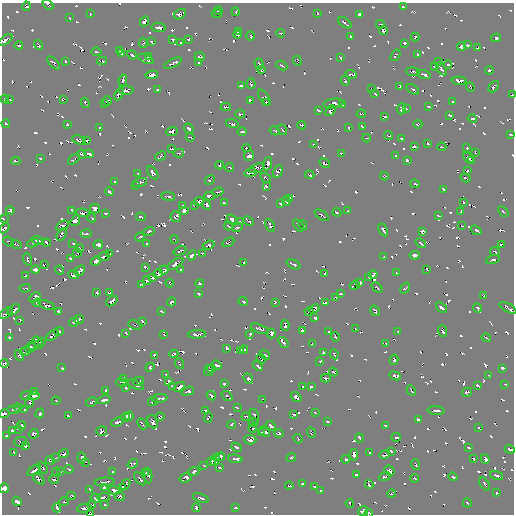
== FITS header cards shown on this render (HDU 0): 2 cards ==
NAXIS1  =                  512 / Axis length
NAXIS2  =                  512 / Axis length

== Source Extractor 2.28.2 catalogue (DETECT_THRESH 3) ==
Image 512 x 512 px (HDU 0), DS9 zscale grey, 1 PNG px = 1 image px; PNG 516 x 516 px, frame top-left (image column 1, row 512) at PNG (2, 3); each listed source drawn as its Kron ellipse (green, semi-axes under 4 px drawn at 4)
Background -4.87e-05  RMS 1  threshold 3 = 3 sigma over >= 5 px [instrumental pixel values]
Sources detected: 1007; of the 1007, the 500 brightest by FLUX_AUTO listed and drawn (507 fainter detections omitted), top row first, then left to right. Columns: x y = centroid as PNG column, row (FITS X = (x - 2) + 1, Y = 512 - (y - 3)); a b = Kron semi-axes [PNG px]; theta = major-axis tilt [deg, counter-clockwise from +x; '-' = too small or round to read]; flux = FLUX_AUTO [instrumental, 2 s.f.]
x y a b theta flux
48 4 6 3 -42 240
26 6 4 3 - 170
404 7 4 2 - 150
218 11 4 3 - 170
236 12 4 3 - 170
318 13 4 2 - 140
90 14 4 3 - 140
180 14 6 4 31 350
217 14 5 3 - 170
359 14 4 3 - 260
69 18 3 3 - 170
144 21 5 4 - 330
345 23 7 2 -35 260
380 24 4 3 - 220
159 27 7 4 -5 480
383 30 4 4 - 330
238 32 4 3 - 200
281 33 4 3 - 150
237 35 4 3 - 150
250 36 4 3 - 220
351 37 3 3 - 190
415 37 4 3 - 220
496 38 5 4 - 260
188 39 3 3 - 160
5 40 8 3 36 590
173 40 4 3 - 190
151 42 4 3 - 160
143 43 5 3 - 150
181 43 3 3 - 170
405 43 4 3 - 180
19 45 4 3 - 180
38 45 5 3 - 250
467 45 4 3 - 210
461 46 5 3 - 300
478 48 4 3 - 150
120 50 4 4 - 240
97 52 5 3 - 160
121 54 4 3 - 140
132 55 5 3 - 250
395 55 6 3 52 180
418 55 4 3 - 190
148 57 3 3 - 240
199 57 5 3 - 270
340 58 4 3 - 200
146 59 8 4 -25 310
65 61 4 3 - 160
102 61 5 2 - 150
297 61 5 4 - 210
439 62 4 3 - 160
54 63 8 3 -45 260
173 63 9 3 27 440
199 63 4 3 - 170
259 64 6 3 -73 310
282 65 6 2 -29 190
448 65 4 3 - 160
435 66 4 3 - 270
441 69 7 3 -54 360
261 70 4 3 - 160
489 70 4 3 - 210
413 72 6 3 -4 270
351 74 6 3 -19 250
424 74 7 3 -17 290
152 75 6 4 9 570
123 80 6 3 78 250
345 81 5 3 - 200
459 81 7 4 -4 410
251 83 5 3 - 230
241 86 4 3 - 180
400 86 4 3 - 180
470 87 5 3 - 140
494 87 6 3 48 250
371 89 3 2 - 150
413 89 7 2 -36 220
126 90 7 4 0 400
157 90 4 2 - 140
119 94 6 3 61 360
375 94 3 2 - 170
512 95 3 2 - 160
264 98 9 4 -59 320
5 99 4 3 - 140
63 99 4 3 - 160
10 100 4 2 - 150
107 101 4 4 - 430
250 101 4 3 - 210
266 102 3 3 - 210
452 102 4 3 - 210
85 103 5 3 - 180
105 103 4 2 - 160
333 103 10 4 9 420
342 104 3 2 - 140
226 107 5 3 - 290
428 107 3 2 - 140
406 108 3 3 - 140
401 109 5 4 - 340
319 111 4 3 - 160
331 111 6 4 48 300
240 114 4 3 - 210
361 114 5 3 - 140
450 115 3 2 - 170
385 116 4 2 - 160
472 119 5 3 - 150
6 123 4 2 - 140
67 124 3 3 - 190
232 124 6 3 -17 170
418 124 4 3 - 190
302 125 4 3 - 180
362 126 4 3 - 200
349 127 4 3 - 180
100 128 3 3 - 170
189 128 5 3 - 290
282 130 5 2 - 140
172 131 6 3 22 550
242 131 5 3 - 280
275 131 5 2 - 160
511 135 4 3 - 170
389 136 4 3 - 150
190 137 4 3 - 190
366 138 4 2 - 140
401 139 3 3 - 150
79 140 7 4 -20 350
87 141 3 3 - 190
428 143 3 3 - 230
313 144 3 3 - 140
414 147 4 3 - 190
442 147 4 3 - 160
246 148 4 3 - 200
467 148 3 3 - 150
172 149 3 2 - 180
475 152 4 3 - 180
179 153 5 3 - 190
341 153 4 3 - 150
82 154 4 3 - 240
89 154 5 4 - 410
160 156 5 3 - 200
249 156 5 5 - 390
396 156 3 3 - 140
40 158 3 3 - 140
468 158 6 3 -43 340
74 159 7 3 42 210
408 160 4 3 - 210
471 160 4 3 - 180
16 161 4 3 - 190
325 163 6 3 -30 270
268 164 7 4 70 480
220 165 4 3 - 220
229 167 4 3 - 180
257 168 8 4 19 460
467 171 4 3 - 180
278 172 6 4 61 260
138 173 3 2 - 140
153 173 7 4 -56 430
250 173 6 3 11 360
309 175 5 3 - 190
384 176 4 3 - 190
266 178 6 3 -34 160
465 178 5 2 - 170
210 180 5 3 - 180
115 182 3 3 - 150
140 183 8 3 17 220
415 184 5 3 - 180
135 185 3 3 - 150
266 186 3 3 - 160
443 189 4 3 - 160
109 192 4 2 - 170
218 192 6 3 16 230
168 196 7 3 -7 280
209 196 5 4 - 400
290 198 3 3 - 180
199 201 5 4 - 320
286 201 4 3 - 200
464 202 3 3 - 170
224 203 4 3 - 210
281 204 3 3 - 170
194 205 3 3 - 180
207 205 5 3 - 320
183 206 4 3 - 160
95 208 5 5 - 380
10 210 4 3 - 240
72 210 4 3 - 230
184 211 4 4 - 290
348 211 3 2 - 150
503 211 6 2 -44 180
337 212 4 3 - 140
461 212 4 3 - 150
83 213 7 4 -6 390
105 213 4 3 - 190
322 215 8 2 -33 250
438 216 4 2 - 150
141 217 5 3 - 230
176 217 5 5 - 310
3 218 3 2 - 150
92 218 4 3 - 170
232 219 5 4 - 280
75 221 6 4 51 460
249 221 6 2 -40 200
240 222 3 3 - 140
270 225 7 3 -62 290
298 225 7 3 -54 360
303 225 5 3 - 190
62 226 7 4 28 390
228 226 4 2 - 190
462 226 4 3 - 140
4 228 6 3 42 300
237 228 5 3 - 250
383 230 7 3 -62 310
476 230 6 3 -36 310
149 231 6 3 18 280
423 231 4 4 - 240
62 234 7 3 60 250
86 234 5 3 - 240
140 237 5 3 - 170
174 240 4 2 - 150
37 241 6 3 -12 380
9 242 6 2 -37 170
228 242 6 3 30 200
33 243 6 2 10 150
46 243 4 2 - 160
147 243 3 3 - 180
421 243 6 2 -38 190
16 244 5 3 - 170
73 244 4 3 - 160
98 245 5 4 - 310
209 245 6 3 22 490
501 245 4 3 - 230
79 248 4 3 - 200
180 251 7 3 25 220
495 252 5 2 - 160
77 253 5 3 - 160
202 253 3 2 - 140
110 254 4 2 - 140
192 255 5 3 - 310
415 255 5 3 - 370
104 256 6 3 21 260
384 257 3 3 - 230
28 259 6 3 -70 190
70 259 4 3 - 200
493 260 7 3 17 310
96 261 5 4 - 410
244 262 3 3 - 180
175 264 9 3 32 510
293 264 7 3 -25 270
44 265 4 3 - 140
145 267 4 3 - 220
427 269 3 3 - 170
35 270 4 4 - 300
60 270 4 2 - 160
164 270 4 4 - 270
181 270 3 3 - 140
80 271 6 3 45 410
325 273 3 3 - 140
396 273 4 2 - 150
158 274 4 4 - 280
373 274 4 3 - 210
73 275 5 4 - 380
26 276 4 3 - 260
369 277 4 2 - 150
152 278 3 3 - 150
147 281 4 3 - 220
360 282 4 3 - 170
170 283 4 3 - 150
200 283 4 3 - 150
141 284 3 3 - 150
355 285 5 3 - 150
25 288 5 3 - 200
377 288 6 3 -40 260
405 288 6 3 53 220
96 293 4 3 - 220
109 293 4 3 - 200
198 294 3 3 - 200
341 294 3 3 - 180
484 296 4 3 - 200
35 297 6 3 30 350
336 298 4 3 - 150
112 301 6 3 38 430
243 301 5 3 - 230
172 302 4 3 - 280
275 302 4 3 - 160
37 303 4 3 - 180
325 303 4 3 - 240
47 305 9 4 -21 340
441 308 6 3 -39 310
478 308 5 3 - 190
508 308 9 3 -29 430
314 309 5 4 - 370
14 310 7 4 41 440
58 311 4 3 - 190
161 311 4 3 - 200
309 311 4 3 - 350
375 311 5 3 - 280
6 313 8 4 39 420
315 318 3 3 - 230
79 319 5 3 - 280
20 320 4 3 - 200
142 321 4 3 - 140
74 322 5 3 - 300
135 325 7 2 -24 180
285 325 5 3 - 340
260 329 9 3 -21 260
355 329 3 3 - 170
302 330 4 4 - 230
59 331 5 3 - 210
443 331 6 3 -69 310
329 332 3 3 - 170
398 332 3 2 - 140
126 333 3 3 - 190
271 333 5 3 - 360
164 334 4 2 - 180
197 334 9 3 5 450
250 334 4 3 - 190
53 335 7 3 38 410
9 337 3 3 - 170
335 337 5 3 - 160
486 338 5 2 - 160
41 341 4 3 - 230
38 342 7 2 -56 190
283 342 6 3 -52 230
386 343 4 3 - 170
312 344 4 3 - 150
34 345 5 2 - 270
30 347 6 3 49 330
227 348 4 3 - 260
244 350 4 3 - 220
25 351 5 4 - 250
241 351 4 3 - 250
324 352 4 3 - 190
174 354 4 3 - 200
334 354 5 2 - 170
154 355 4 3 - 150
265 355 5 3 - 210
19 356 5 3 - 280
261 359 5 2 - 140
394 360 5 3 - 250
320 361 3 3 - 150
4 363 4 3 - 160
180 364 5 2 - 160
217 365 5 3 - 250
258 366 5 2 - 150
150 367 5 3 - 190
62 368 3 3 - 170
211 368 4 3 - 180
503 368 4 3 - 290
209 370 5 3 - 190
333 372 5 3 - 150
166 375 3 3 - 160
395 376 6 4 -23 320
489 376 3 2 - 140
124 378 3 3 - 150
326 378 5 3 - 200
248 379 5 4 - 310
138 381 5 3 - 180
169 381 4 3 - 270
122 382 5 3 - 200
224 384 3 3 - 200
505 384 3 2 - 140
136 385 8 3 -24 330
172 386 3 3 - 170
311 386 4 3 - 180
477 386 4 3 - 160
179 387 6 3 37 460
303 387 3 3 - 160
126 388 4 3 - 240
411 390 5 2 - 160
106 391 4 3 - 190
188 391 6 3 17 260
35 392 4 3 - 160
467 392 5 3 - 330
26 396 5 3 - 170
34 396 6 3 6 390
211 396 5 3 - 320
227 396 6 3 -39 180
296 397 6 4 -41 400
160 398 8 3 8 400
263 399 3 2 - 140
104 400 6 3 14 410
56 401 4 2 - 160
153 401 5 3 - 230
91 402 6 3 29 250
30 403 5 3 - 150
18 407 4 2 - 170
237 407 4 3 - 150
14 409 6 3 0 240
25 410 3 3 - 170
436 410 8 3 -4 320
206 411 3 3 - 140
40 413 5 3 - 260
315 413 4 3 - 170
4 414 5 3 - 380
294 414 4 3 - 190
68 416 3 3 - 180
129 416 4 4 - 270
254 416 7 3 -71 330
125 417 4 3 - 260
160 417 4 3 - 260
246 417 4 3 - 160
208 418 5 3 - 230
418 420 4 4 - 280
327 421 4 3 - 220
117 422 6 3 22 380
153 422 7 5 -68 390
253 422 5 4 - 330
142 424 6 2 -49 250
232 424 4 3 - 150
385 425 3 3 - 160
21 426 4 4 - 330
271 426 6 3 -43 290
252 428 4 3 - 210
479 428 3 3 - 140
19 429 4 3 - 190
12 431 3 3 - 140
102 431 5 5 - 430
264 432 6 3 -35 260
311 432 5 2 - 170
262 433 4 3 - 240
34 434 5 4 - 350
279 434 5 3 - 210
6 436 4 3 - 150
396 437 5 3 - 150
359 438 4 3 - 210
298 439 5 3 - 170
250 440 6 5 - 510
21 442 6 5 - 330
25 446 4 3 - 270
236 447 5 3 - 290
469 448 3 3 - 150
510 449 5 3 - 250
391 451 4 3 - 220
13 452 3 3 - 150
370 453 3 3 - 150
64 454 5 3 - 240
354 455 6 3 85 360
385 455 5 3 - 280
221 457 4 3 - 260
291 457 5 3 - 250
56 458 4 3 - 160
82 458 5 4 - 350
216 458 4 3 - 160
235 459 7 3 -6 290
346 459 4 3 - 170
473 459 3 3 - 160
485 459 4 4 - 270
50 460 4 3 - 230
211 461 4 3 - 240
215 461 4 3 - 200
85 462 4 2 - 140
133 464 6 4 36 170
416 464 5 2 - 160
204 466 3 2 - 140
42 468 6 3 -53 180
219 468 3 3 - 150
69 469 5 3 - 200
34 470 8 3 36 430
60 471 4 3 - 180
194 471 6 3 22 280
389 471 5 4 - 360
56 472 4 3 - 180
113 472 3 3 - 170
145 473 4 2 - 160
356 474 4 3 - 200
497 475 6 3 -19 270
148 476 8 3 -86 340
385 477 6 3 22 220
453 477 4 3 - 230
186 478 6 4 19 440
415 478 4 3 - 160
39 479 7 3 -44 310
54 479 5 3 - 200
140 479 8 3 -48 290
104 482 10 3 5 400
125 484 6 3 50 210
302 484 4 3 - 150
485 484 7 2 -58 140
369 485 4 3 - 200
289 486 4 3 - 160
314 486 3 3 - 140
123 487 4 3 - 190
4 488 5 4 - 500
105 488 3 3 - 190
90 489 3 3 - 170
114 490 5 4 - 330
321 490 4 2 - 150
497 492 3 3 - 160
391 494 4 3 - 170
71 496 4 3 - 220
119 496 5 4 - 210
103 497 7 3 1 350
96 498 5 3 - 270
201 498 8 3 -19 260
17 501 5 4 - 370
64 502 5 3 - 160
350 503 4 3 - 170
467 503 5 3 - 150
105 504 3 3 - 140
91 505 4 3 - 250
196 507 4 3 - 260
236 507 4 3 - 210
57 508 4 3 - 150
85 508 7 4 7 430
363 511 5 5 - 380
369 513 4 3 - 170
90 514 4 2 - 190
At the frame edge (FLAGS 8, measured only in part): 14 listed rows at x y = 48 4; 26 6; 5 40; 512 95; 511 135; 3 218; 4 228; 508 308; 6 313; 4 414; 510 449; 4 488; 369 513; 90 514
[507 fainter detections neither listed nor drawn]